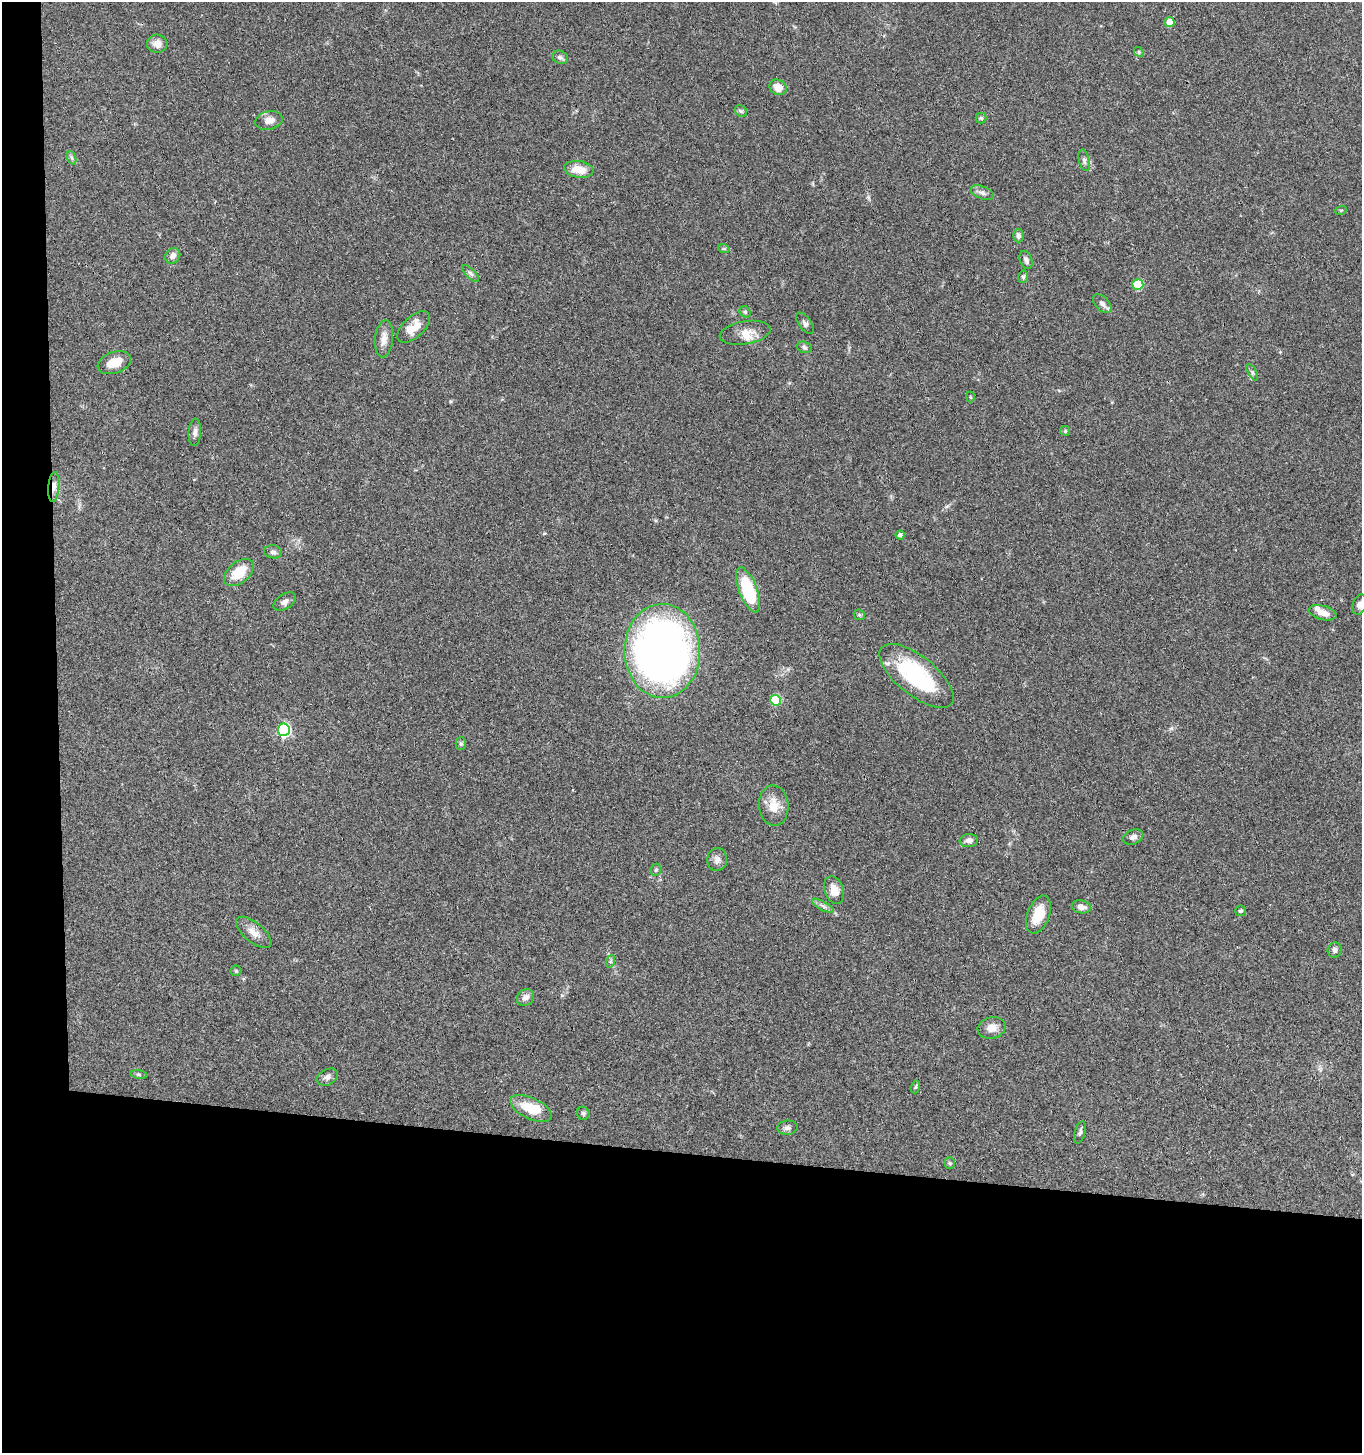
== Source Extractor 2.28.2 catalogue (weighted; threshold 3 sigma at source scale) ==
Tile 7 of 3 x 3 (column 1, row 3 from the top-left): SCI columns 205-1564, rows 6-1456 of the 4442 x 4368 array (HDU 1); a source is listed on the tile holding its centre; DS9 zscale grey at full resolution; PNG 1364 x 1455 px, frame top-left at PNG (2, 2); each listed source drawn as its Kron ellipse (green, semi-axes under 4 px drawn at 4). Shown black and unused: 24% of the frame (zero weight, under 3 of 4 exposures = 6% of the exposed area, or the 3 px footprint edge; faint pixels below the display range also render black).
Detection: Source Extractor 2.28.2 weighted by HDU 2 'WHT'; one run over the whole footprint, this tile lists its part. Background 0.0676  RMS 0.0054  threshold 0.0241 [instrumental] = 3 sigma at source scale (4.5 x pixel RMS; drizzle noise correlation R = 1.50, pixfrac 1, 0.05/0.05 arcsec/px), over >= 5 px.
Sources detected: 73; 1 inside a brighter object's white glare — neither listed nor drawn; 2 inside a brighter listed object's ellipse — not listed separately; the other 70 listed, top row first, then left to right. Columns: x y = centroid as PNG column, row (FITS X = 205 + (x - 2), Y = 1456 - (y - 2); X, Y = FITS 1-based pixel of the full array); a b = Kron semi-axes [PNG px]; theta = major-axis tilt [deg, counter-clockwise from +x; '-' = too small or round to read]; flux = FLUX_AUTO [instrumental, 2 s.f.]
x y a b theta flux
1170 22 5 5 - 7.4
157 44 10 9 - 4
1139 52 5 4 - 0.7
560 57 8 6 -24 1.5
778 87 9 7 -28 5.6
741 111 6 5 - 0.95
981 118 5 5 - 0.73
269 120 14 9 11 4.3
72 158 7 4 -71 0.95
1084 160 11 5 -76 1.5
579 169 15 8 -9 7.3
982 193 12 6 -22 2.3
1341 210 6 3 19 0.57
1018 236 6 5 - 1.7
724 249 6 3 -18 0.55
173 256 8 7 - 2.6
1026 260 9 6 -69 1.7
471 273 11 4 -45 1.5
1023 277 6 5 - 0.93
1138 285 5 5 - 21
1102 303 11 7 -46 2.4
745 312 6 5 - 0.8
805 323 12 6 -53 1.7
414 327 20 10 43 8
745 333 25 11 9 6.6
384 339 18 9 84 4.6
804 347 7 5 -17 1.2
114 363 17 10 20 7.4
1252 372 9 4 -60 1.1
970 397 5 3 - 0.53
1065 431 5 4 - 0.67
195 432 14 6 86 2.2
54 487 15 5 85 3.2
900 535 4 4 - 1.7
273 552 9 6 -8 1.6
239 572 17 10 40 12
748 590 24 9 -69 33
285 602 12 7 33 2.2
1359 605 10 7 73 1.9
1322 613 14 7 -15 5.1
859 615 6 5 - 0.73
662 651 47 38 -89 290
916 676 45 19 -39 49
776 700 5 5 - 26
284 730 6 6 - 73
461 744 6 5 - 0.86
774 806 20 15 -86 8.1
1133 837 10 7 21 2
969 841 9 6 5 2.6
717 859 11 10 - 2.8
656 870 6 5 - 0.92
834 890 14 9 -71 5.8
823 906 12 4 -30 1.6
1081 907 9 6 -11 3.1
1241 911 5 5 - 0.94
1038 914 20 11 69 11
254 932 21 10 -40 5
1335 950 7 7 - 1.9
611 961 6 4 71 0.81
236 971 5 5 - 0.72
525 997 9 7 41 2.8
992 1028 14 10 14 4.7
139 1074 8 4 -8 0.81
327 1077 11 8 26 2.1
915 1087 6 4 73 0.78
531 1108 22 10 -26 15
583 1113 7 6 - 1
787 1128 10 7 7 1.8
1080 1132 11 5 74 1.5
950 1163 5 5 - 0.79
Overlapping masked pixels (flux is a lower limit): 1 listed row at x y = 54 487